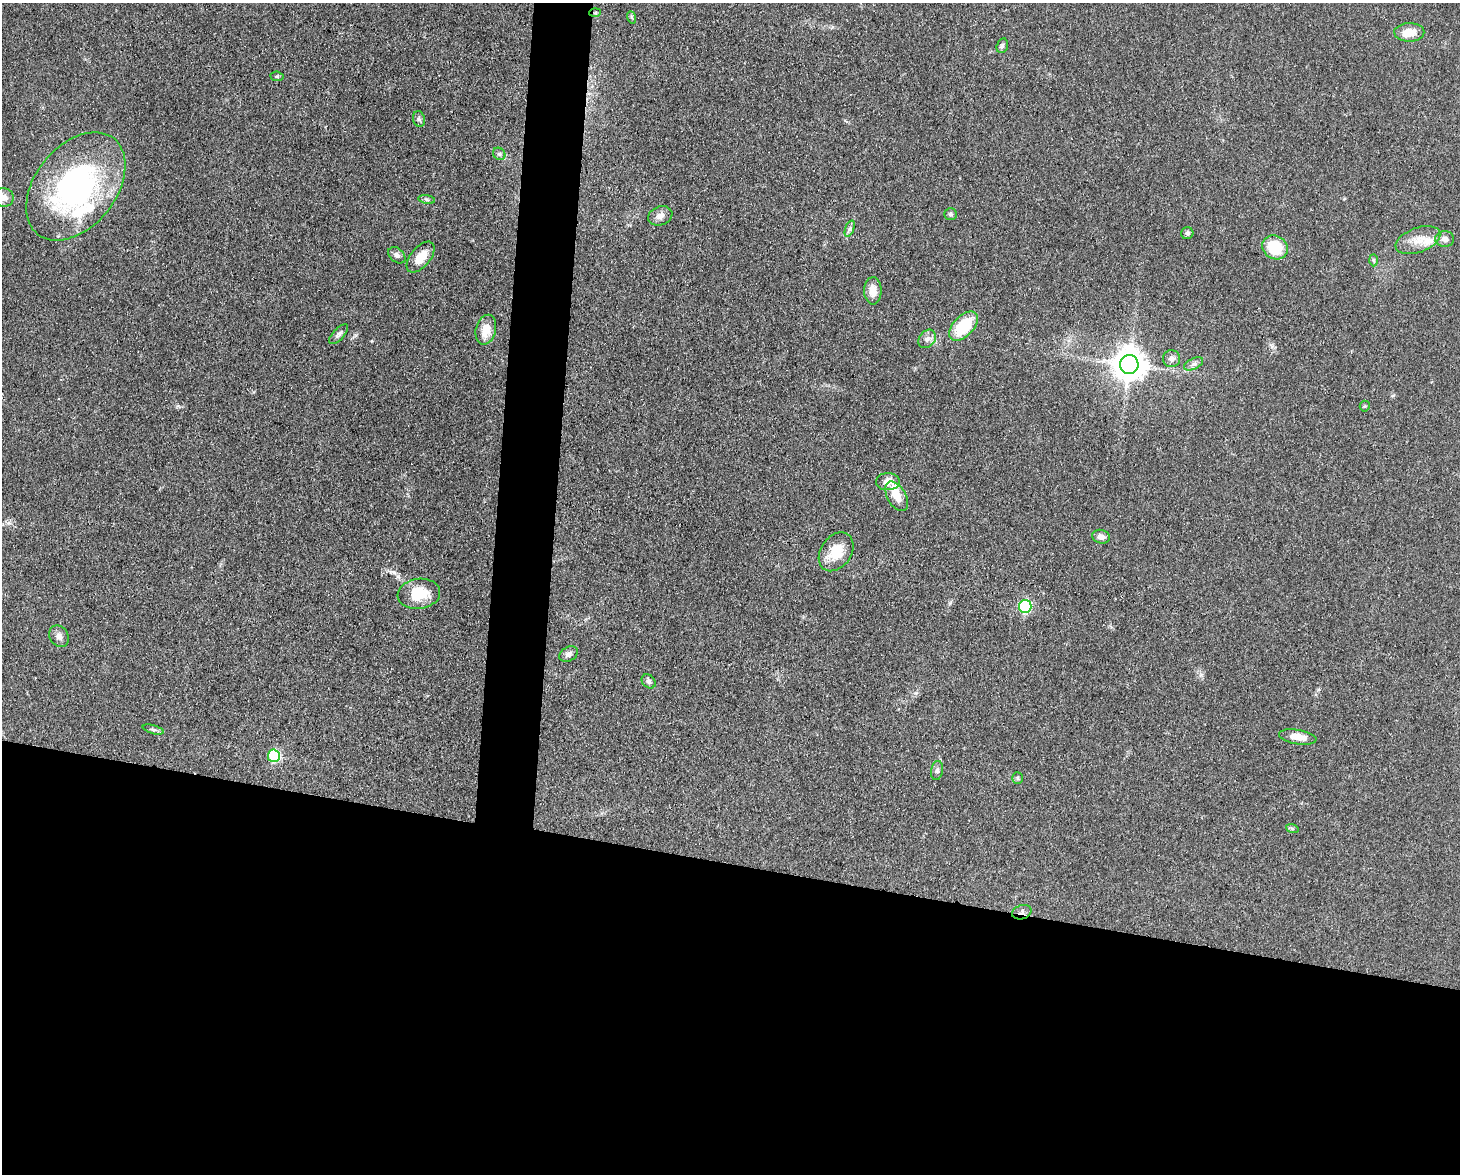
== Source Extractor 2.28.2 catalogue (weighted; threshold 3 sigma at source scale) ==
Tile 11 of 3 x 4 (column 2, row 4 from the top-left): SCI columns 1682-3139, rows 1-1172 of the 4709 x 4691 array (HDU 1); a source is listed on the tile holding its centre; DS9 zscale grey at full resolution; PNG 1462 x 1176 px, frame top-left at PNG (2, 3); each listed source drawn as its Kron ellipse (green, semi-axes under 4 px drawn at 4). Shown black and unused: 29% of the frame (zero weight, under 3 of 4 exposures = <1% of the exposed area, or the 3 px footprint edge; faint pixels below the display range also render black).
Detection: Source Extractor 2.28.2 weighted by HDU 2 'WHT'; one run over the whole footprint, this tile lists its part. Background 0.0632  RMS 0.0059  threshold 0.0265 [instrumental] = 3 sigma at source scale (4.5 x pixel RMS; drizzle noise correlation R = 1.50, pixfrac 1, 0.05/0.05 arcsec/px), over >= 5 px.
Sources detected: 48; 3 inside a brighter listed object's ellipse — not listed separately; the other 45 listed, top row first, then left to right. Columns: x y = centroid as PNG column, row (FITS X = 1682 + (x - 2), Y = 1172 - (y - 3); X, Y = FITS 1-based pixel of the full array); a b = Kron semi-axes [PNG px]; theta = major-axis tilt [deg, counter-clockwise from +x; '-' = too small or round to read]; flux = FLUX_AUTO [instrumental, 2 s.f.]
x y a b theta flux
595 13 6 4 3 0.87
631 17 6 4 -70 0.84
1409 32 15 9 1 8.1
1002 46 7 5 73 1.3
277 76 7 4 -7 0.85
419 119 8 6 -76 1.4
499 154 7 5 -43 1.3
76 186 61 40 51 130
3 197 10 9 - 4
427 199 8 4 -9 1.2
951 214 6 6 - 1.3
660 216 12 9 21 3.7
850 228 9 4 71 1.5
1187 233 6 6 - 1.2
1445 239 9 8 - 2.8
1418 240 23 12 20 9
1275 247 13 11 -36 20
397 255 10 6 -40 2.1
421 257 18 10 50 9.5
1374 260 6 4 -88 0.78
873 291 13 8 -89 6.2
964 326 18 10 46 26
486 330 15 10 75 9.2
339 334 12 5 46 1.9
927 339 10 8 50 2.8
1171 359 8 8 - 2.5
1193 364 10 5 26 1.9
1129 365 9 9 - 1100
1365 406 5 5 - 0.73
888 482 12 8 1 6.2
897 496 16 9 -59 8.6
1101 537 9 6 -15 3
836 552 21 15 56 14
419 594 21 15 8 16
1025 606 6 6 - 66
59 636 11 9 -57 3
568 654 10 7 29 2.5
649 681 8 6 -46 1.6
153 729 11 3 -15 1.3
1298 737 19 7 -9 7.5
274 756 6 6 - 56
937 771 9 6 81 2
1017 778 6 5 - 0.97
1292 828 6 4 -20 0.89
1022 912 10 7 16 2.4
Overlapping masked pixels (flux is a lower limit): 2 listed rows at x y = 595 13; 1022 912
Isophote crosses this tile's border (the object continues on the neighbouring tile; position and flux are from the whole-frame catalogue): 1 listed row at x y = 3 197